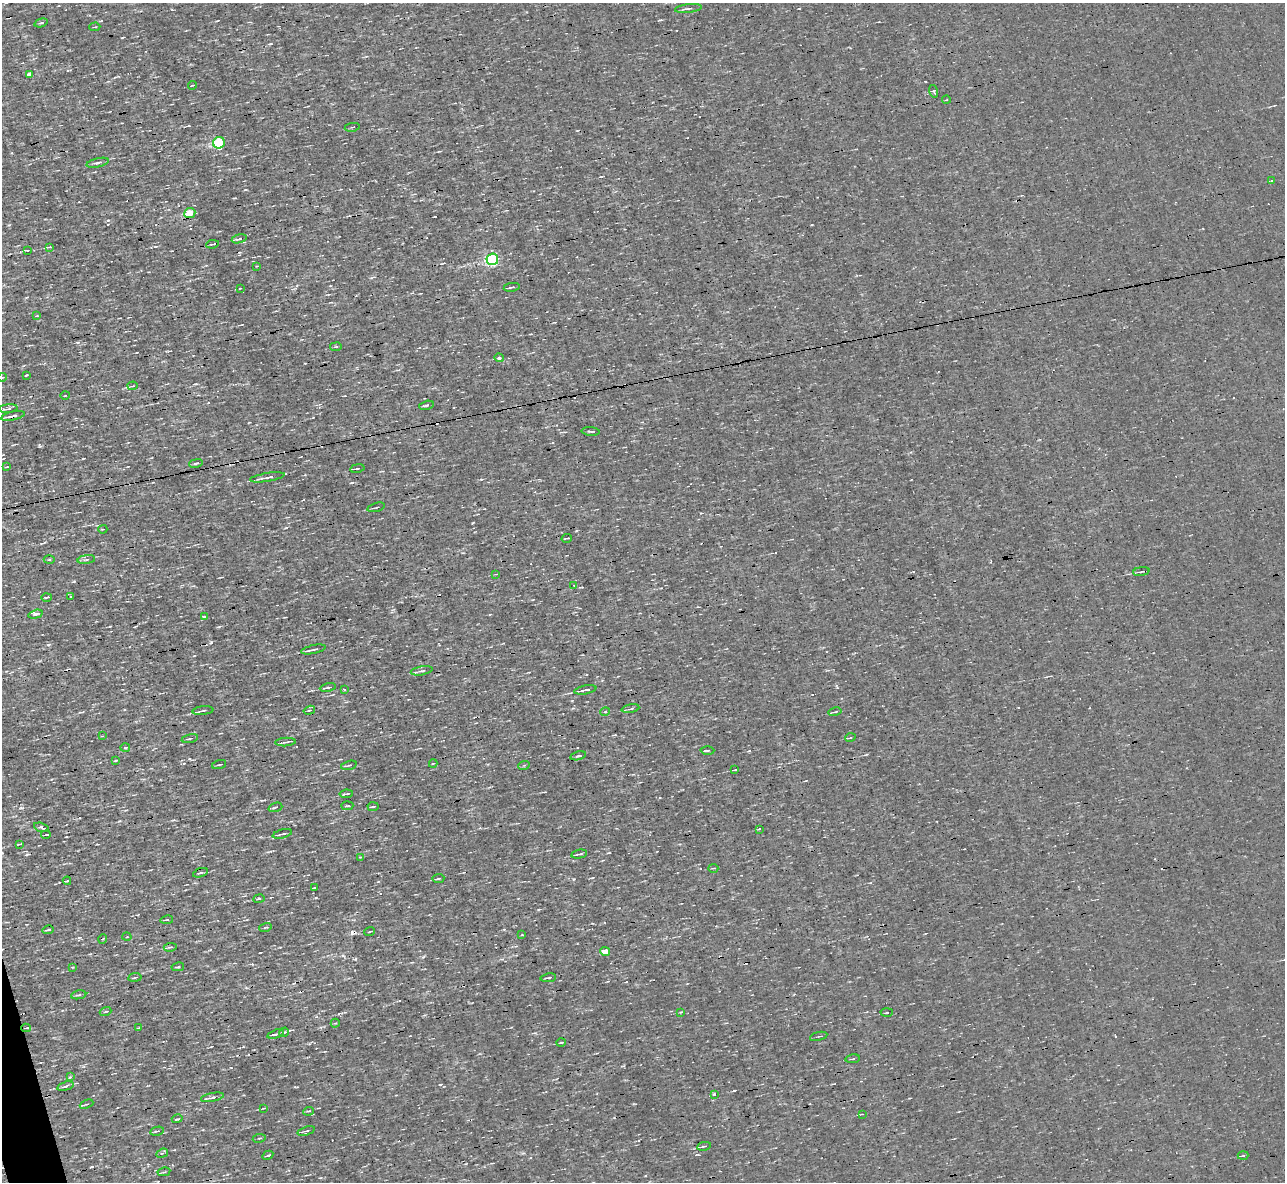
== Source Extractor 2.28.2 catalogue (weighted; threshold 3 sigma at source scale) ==
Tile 7 of 4 x 4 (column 3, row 2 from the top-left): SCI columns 2569-3851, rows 2506-3685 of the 5135 x 5132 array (HDU 1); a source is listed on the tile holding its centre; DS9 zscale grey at full resolution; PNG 1287 x 1184 px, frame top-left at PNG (2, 3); each listed source drawn as its Kron ellipse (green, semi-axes under 4 px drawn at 4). Shown black and unused: <1% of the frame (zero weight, under 3 of 4 exposures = <1% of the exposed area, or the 3 px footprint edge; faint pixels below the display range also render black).
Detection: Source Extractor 2.28.2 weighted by HDU 2 'WHT'; one run over the whole footprint, this tile lists its part. Background 0.00167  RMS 0.043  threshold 0.195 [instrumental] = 3 sigma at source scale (4.5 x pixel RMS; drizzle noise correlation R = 1.50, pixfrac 1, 0.05/0.05 arcsec/px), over >= 5 px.
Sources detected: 139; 10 cosmic-ray / hot-pixel residue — neither listed nor drawn; the other 129 listed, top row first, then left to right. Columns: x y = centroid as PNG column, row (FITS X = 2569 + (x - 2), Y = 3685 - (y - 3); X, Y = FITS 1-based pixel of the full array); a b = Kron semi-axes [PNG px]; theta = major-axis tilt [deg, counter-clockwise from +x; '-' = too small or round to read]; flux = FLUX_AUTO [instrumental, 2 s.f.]
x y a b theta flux
688 8 13 3 6 11
41 23 7 4 16 8
95 27 5 2 - 3.2
30 74 4 3 - 73
193 85 4 2 - 3.4
933 91 6 4 -74 6.7
946 100 4 2 - 3.4
352 127 7 2 10 3.9
219 143 6 5 - 380
98 163 11 4 13 12
1271 181 3 3 - 20
190 213 5 5 - 120
239 239 7 3 14 10
212 244 6 2 9 5.2
49 247 4 2 - 5.8
27 250 3 2 - 3.6
492 259 6 5 - 640
257 266 3 2 - 3.2
512 287 8 3 10 7.7
240 288 3 2 - 3
37 316 3 2 - 3.5
336 347 6 3 9 4.9
499 358 4 4 - 6.8
26 375 4 3 - 4.4
2 377 5 3 - 5
133 386 5 2 - 3.7
65 395 4 3 - 3
426 405 7 3 13 7.6
8 409 9 4 6 11
13 416 12 3 13 29
591 431 9 3 -5 5.6
196 463 7 3 11 6.4
7 467 3 2 - 4.1
357 468 7 3 10 6.6
267 477 17 3 9 19
376 507 9 2 16 5.6
103 529 4 2 - 3.9
567 538 5 2 - 5
49 559 5 3 - 5.2
86 560 9 3 7 7.3
1141 572 8 2 8 6.8
496 574 4 3 - 3.3
574 586 3 2 - 4.3
71 596 3 2 - 4.1
47 597 5 2 - 5.8
36 614 7 4 15 11
204 616 3 2 - 5.4
314 649 12 3 12 12
422 671 11 4 10 12
328 687 8 2 11 9.8
344 690 3 3 - 11
585 690 11 3 11 19
631 709 9 3 10 7.1
309 710 6 4 17 5.2
203 711 10 2 6 9.1
605 712 5 3 - 5.1
835 712 7 3 13 5.1
102 736 4 3 - 3.6
190 738 8 2 11 6.2
850 738 5 3 - 4.4
285 742 10 2 3 6.8
125 748 5 3 - 4.8
707 750 7 3 1 6.7
578 756 8 3 13 7.9
115 761 4 2 - 3.4
433 763 4 3 - 3.3
219 764 7 2 18 4.5
349 765 8 3 14 6.1
524 765 6 3 20 4.9
735 770 3 2 - 4.5
346 794 7 2 8 8
347 806 6 2 5 5.7
275 807 7 3 17 7.3
373 807 5 2 - 5
41 827 8 3 -18 10
759 829 3 2 - 5.8
282 834 10 2 14 12
46 835 5 2 - 4.4
20 844 4 2 - 4.3
579 854 8 2 11 9.5
360 857 3 2 - 2.6
713 868 5 3 - 4.4
200 873 8 3 18 6.4
438 879 6 2 7 5.7
67 881 4 4 - 5.2
314 888 3 2 - 4.5
259 899 5 3 - 5.4
167 920 6 3 9 4.8
265 927 6 3 19 6
48 930 6 3 12 7.9
370 931 5 2 - 3.5
522 935 3 2 - 2.9
127 937 4 3 - 3.9
103 939 5 3 - 3.6
170 947 6 4 8 6.7
605 951 5 4 - 65
72 967 4 3 - 3.7
178 967 6 2 12 4.3
135 977 7 2 9 6.5
548 978 8 2 8 5.5
79 995 8 4 9 8.4
105 1011 6 2 19 4.1
681 1012 4 3 - 3.7
887 1012 6 3 4 5.2
335 1023 4 4 - 5
26 1028 5 3 - 5.6
139 1028 4 3 - 5.2
284 1032 5 4 - 5.3
276 1034 8 3 16 9.8
819 1036 9 2 14 4.7
561 1042 4 3 - 4.3
852 1059 7 2 9 4.6
70 1077 4 2 - 4
65 1086 9 4 15 11
714 1094 3 3 - 4.3
212 1097 11 3 11 14
86 1104 7 3 22 5.6
264 1108 4 3 - 3.9
309 1111 5 3 - 5
862 1114 3 3 - 3
177 1119 5 3 - 5
157 1131 7 3 12 5.9
306 1131 9 3 18 6.8
259 1138 7 3 9 5.3
704 1146 7 3 12 6.4
162 1153 6 4 20 7.7
268 1155 6 2 29 4.6
1243 1156 5 3 - 5.3
164 1172 6 3 11 5.7
Overlapping masked pixels (flux is a lower limit): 2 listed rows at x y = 13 416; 26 1028
Isophote crosses this tile's border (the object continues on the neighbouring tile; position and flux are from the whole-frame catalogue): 2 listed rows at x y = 2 377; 7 467
Unlisted compact peaks at least as high as the median listed source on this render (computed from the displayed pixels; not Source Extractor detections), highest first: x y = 355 959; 108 220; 48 645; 423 957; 574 879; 21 808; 190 759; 316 898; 473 523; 351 483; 481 479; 270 44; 749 751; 572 701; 440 1085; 79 938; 122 38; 343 956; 219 627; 538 910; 812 225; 119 821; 660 20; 535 1033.